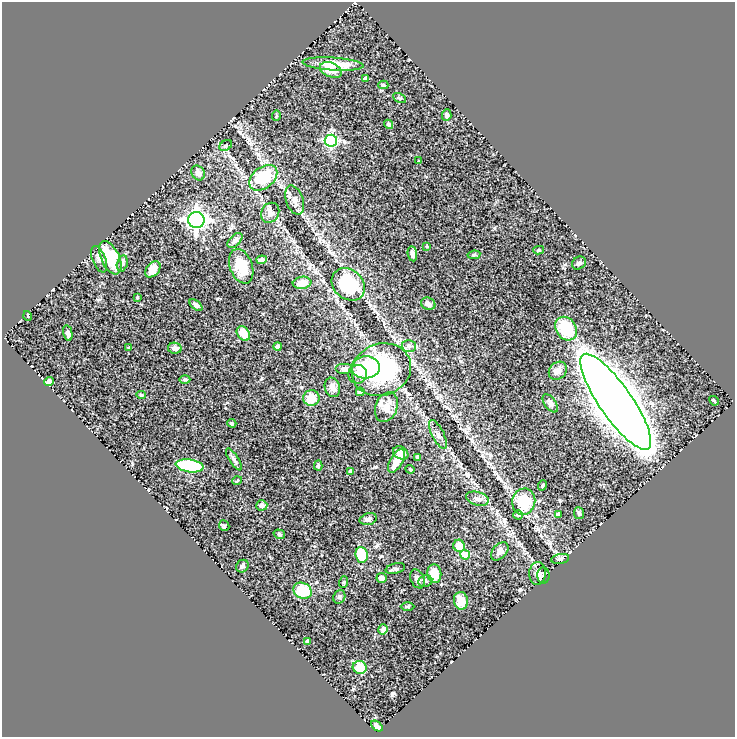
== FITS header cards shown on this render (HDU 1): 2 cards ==
NAXIS1  =                  733
NAXIS2  =                  735

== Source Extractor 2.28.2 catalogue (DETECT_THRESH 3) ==
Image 733 x 735 px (HDU 1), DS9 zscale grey, 1 PNG px = 1 image px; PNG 737 x 739 px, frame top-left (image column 1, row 735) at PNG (2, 2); each listed source drawn as its Kron ellipse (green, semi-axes under 4 px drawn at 4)
Background 0.607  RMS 0.021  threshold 0.0617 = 3 sigma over >= 5 px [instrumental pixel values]
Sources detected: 99; all 99 listed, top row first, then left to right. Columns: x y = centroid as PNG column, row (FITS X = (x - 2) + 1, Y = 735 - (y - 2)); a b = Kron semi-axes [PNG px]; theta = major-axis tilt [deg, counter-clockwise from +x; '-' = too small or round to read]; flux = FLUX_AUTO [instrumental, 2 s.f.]
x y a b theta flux
333 64 30 6 -4 36
331 70 11 7 -21 12
366 78 4 3 - 3.4
383 85 5 4 - 1.7
399 98 7 4 -27 2
447 115 6 4 86 3.3
276 116 5 3 - 1.4
388 124 5 4 - 2.3
331 141 6 6 - 200
226 146 7 5 35 2.3
419 161 4 3 - 1.5
198 173 8 6 -59 6.4
263 178 16 10 39 55
295 200 15 8 -71 9.2
270 213 10 8 60 7.2
196 220 8 8 - 750
235 241 9 5 44 5.4
427 246 3 2 - 1.1
539 250 5 4 - 1.9
412 254 7 4 -80 5.2
474 255 6 4 9 2.1
110 258 18 9 -65 74
99 259 14 6 -67 6.2
262 260 5 3 - 4.1
122 263 8 5 77 4.4
579 263 7 6 - 3.9
241 266 18 11 -70 34
153 269 9 6 50 12
302 283 9 6 7 11
348 284 18 14 -42 75
137 297 4 3 - 1.5
428 304 7 6 - 6.9
196 305 7 4 -40 3.7
28 316 5 3 - 1.1
566 329 13 10 -54 55
68 333 8 4 -77 5.7
243 333 8 6 -55 21
277 346 4 4 - 2.7
409 346 7 6 - 4.3
129 348 4 4 - 1.9
175 348 7 5 -11 6.2
366 367 14 11 3 50
344 369 9 5 0 3.5
381 370 30 26 21 170
558 371 10 8 42 8.4
358 374 9 9 - 11
185 379 5 3 - 1.7
49 381 5 4 - 6.9
332 387 10 7 -73 6.8
360 392 4 4 - 5.2
141 395 5 4 - 1.7
311 398 8 8 - 22
714 401 5 3 - 1.6
616 402 57 16 -55 5900
550 403 10 5 -55 4.8
386 407 15 10 68 15
232 423 4 3 - 1.5
438 434 16 6 -63 5.5
401 453 8 6 -31 12
418 457 3 3 - 2
234 459 13 4 -57 3.5
397 461 13 6 60 17
318 465 5 4 - 2.2
190 466 14 6 -8 93
410 469 4 3 - 1.5
351 471 4 4 - 6.4
237 481 5 3 - 1.2
543 485 5 3 - 1.3
477 499 11 6 -16 6.9
524 502 13 11 76 51
262 505 5 5 - 6.4
579 513 6 5 - 2.2
558 514 4 4 - 4.5
518 515 4 4 - 1.8
368 519 9 5 14 4
224 526 5 5 - 1.8
279 534 6 4 -17 2
459 546 6 5 - 16
500 551 11 6 48 5.8
362 555 8 6 -81 43
465 555 5 4 - 37
560 559 9 5 11 3.7
242 566 7 6 - 3.4
395 569 10 5 13 2.9
537 573 11 8 88 6.2
434 574 9 7 -83 27
543 576 8 6 88 4.6
381 578 5 4 - 8.7
417 579 10 6 -66 6.8
425 581 7 6 - 3.8
344 582 6 4 71 1.6
302 591 9 7 -28 56
339 597 7 5 62 2.8
461 601 9 7 -78 18
408 607 7 3 0 1.7
383 629 5 4 - 6.3
307 641 4 3 - 2.3
360 667 7 6 - 28
377 726 6 4 -41 7.2